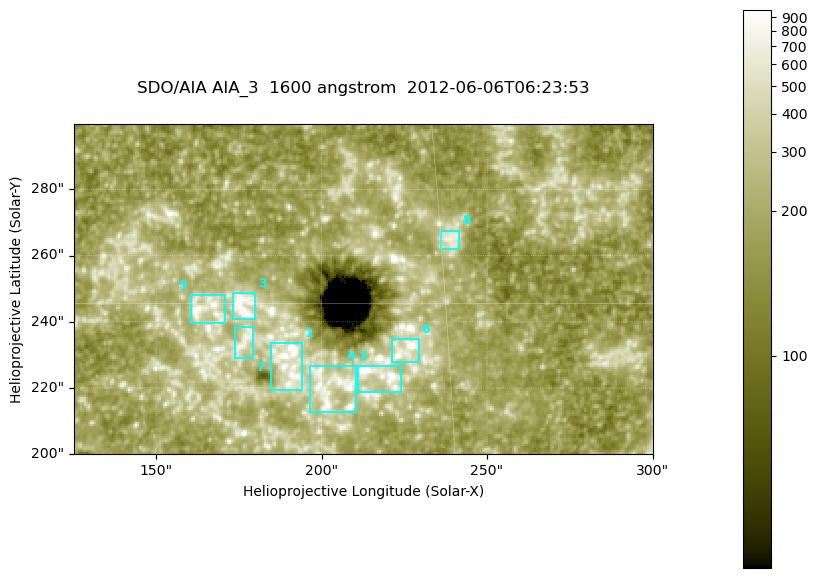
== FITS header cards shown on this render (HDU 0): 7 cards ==
TELESCOP= 'SDO/AIA '
INSTRUME= 'AIA_3   '
WAVELNTH=                 1600
WAVEUNIT= 'angstrom'
DATE-OBS= '2012-06-06T06:23:53.12'
CTYPE1  = 'HPLN-TAN'
CTYPE2  = 'HPLT-TAN'

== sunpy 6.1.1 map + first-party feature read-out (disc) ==
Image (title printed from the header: SDO/AIA AIA_3  1600 angstrom  2012-06-06T06:23:53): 287 x 164 px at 0.609 arcsec/px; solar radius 946 arcsec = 1552 px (partial field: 0.6% of the solar disc is inside the frame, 100% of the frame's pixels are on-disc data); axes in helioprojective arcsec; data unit not stated in the header (colour bar unlabelled)
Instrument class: DISC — disc imager (sunpy class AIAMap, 1600 A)
Bright regions (active regions / flare kernels): reference = the on-disc median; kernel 3 px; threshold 5 sigma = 334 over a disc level ~185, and >= 1.15x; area >= 47 px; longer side >= 3 px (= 1.8 arcsec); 8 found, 8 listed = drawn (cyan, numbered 1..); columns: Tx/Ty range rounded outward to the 2 arcsec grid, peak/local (2 s.f.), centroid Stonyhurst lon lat
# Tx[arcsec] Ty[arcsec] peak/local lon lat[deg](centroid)
1 184..194 218..234 8.2 +12 +14
2 196..212 212..228 5 +13 +13
3 172..180 240..250 11 +11 +15
4 210..224 218..228 8.1 +14 +14
5 160..172 238..248 5 +10 +15
6 220..230 228..236 9.1 +14 +14
7 174..180 228..240 4.1 +11 +14
8 236..242 262..268 3.7 +15 +16